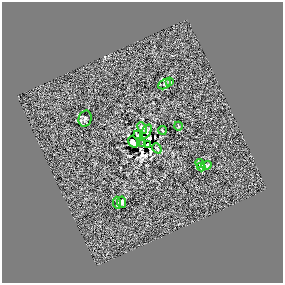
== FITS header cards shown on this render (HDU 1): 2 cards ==
NAXIS1  =                  281 /
NAXIS2  =                  281 /

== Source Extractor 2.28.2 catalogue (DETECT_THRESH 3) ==
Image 281 x 281 px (HDU 1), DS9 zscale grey, 1 PNG px = 1 image px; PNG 285 x 285 px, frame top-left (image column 1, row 281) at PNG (2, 2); each listed source drawn as its Kron ellipse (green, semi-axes under 4 px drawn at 4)
Background 0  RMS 22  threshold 67.5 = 3 sigma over >= 5 px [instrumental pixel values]
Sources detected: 20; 3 with non-positive FLUX_AUTO (blend fragments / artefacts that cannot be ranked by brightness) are neither listed nor drawn; the other 17 listed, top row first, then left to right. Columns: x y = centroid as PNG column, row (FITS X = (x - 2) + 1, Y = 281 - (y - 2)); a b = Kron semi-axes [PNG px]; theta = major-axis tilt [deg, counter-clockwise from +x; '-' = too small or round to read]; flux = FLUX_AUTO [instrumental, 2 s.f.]
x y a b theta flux
169 82 3 3 - 2000
164 84 7 4 29 2400
85 119 8 6 74 3800
178 126 4 3 - 1200
142 128 6 4 -64 4300
162 130 4 2 - 1300
146 132 8 4 57 1800
138 135 5 3 - 990
133 142 6 4 -53 6400
143 144 2 2 - 1100
147 144 4 3 - 1300
157 148 5 3 - 2000
200 164 5 2 - 2500
206 165 5 3 - 2800
201 167 4 3 - 1900
122 202 5 4 - 3300
117 203 6 3 -84 2400
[3 non-positive-flux detections neither listed nor drawn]